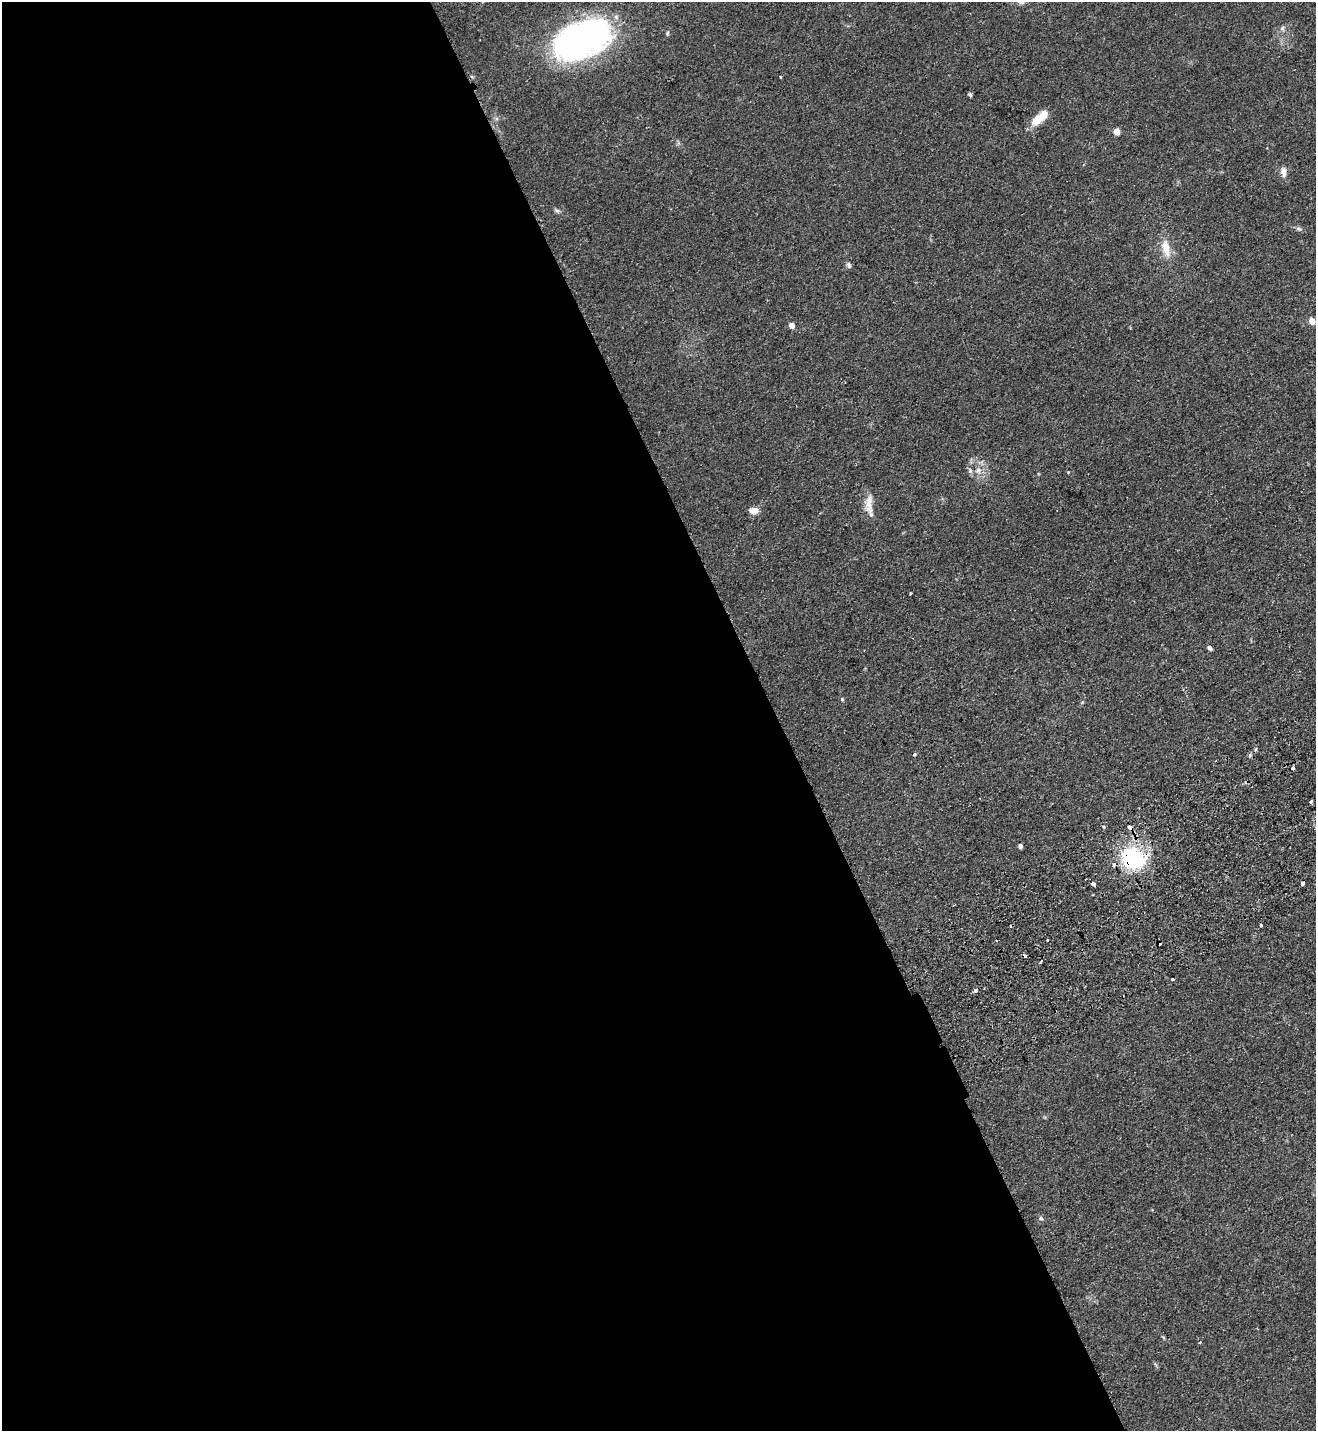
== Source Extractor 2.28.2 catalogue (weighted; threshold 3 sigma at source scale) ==
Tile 9 of 4 x 4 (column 1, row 3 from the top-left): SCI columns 187-1500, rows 1482-2910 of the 5763 x 5819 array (HDU 1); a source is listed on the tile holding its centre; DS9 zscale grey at full resolution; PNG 1318 x 1433 px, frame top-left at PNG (2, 2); no overlay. Shown black and unused: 59% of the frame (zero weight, under 2 of 3 exposures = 3% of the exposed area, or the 3 px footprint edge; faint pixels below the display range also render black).
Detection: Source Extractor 2.28.2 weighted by HDU 2 'WHT'; one run over the whole footprint, this tile lists its part. Background 0.0836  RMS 0.0085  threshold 0.0382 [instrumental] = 3 sigma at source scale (4.5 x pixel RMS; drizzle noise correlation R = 1.50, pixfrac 1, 0.05/0.05 arcsec/px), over >= 5 px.
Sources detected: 42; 3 cosmic-ray / hot-pixel residue — not listed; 1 inside a brighter listed object's ellipse — not listed separately; the other 38 listed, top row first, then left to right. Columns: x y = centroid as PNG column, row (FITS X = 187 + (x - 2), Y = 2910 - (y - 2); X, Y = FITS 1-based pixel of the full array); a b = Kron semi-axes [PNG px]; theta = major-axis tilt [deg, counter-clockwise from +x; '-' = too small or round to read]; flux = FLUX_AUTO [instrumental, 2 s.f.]
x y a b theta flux
1022 2 10 5 10 2.4
1282 28 7 6 - 1.9
667 33 6 3 71 1.1
582 39 58 33 23 260
780 77 3 2 - 0.96
970 94 6 4 -48 1.4
1040 117 25 8 40 16
1117 131 5 4 - 15
1283 172 13 7 -80 4.9
557 211 7 5 -16 1.7
1298 229 8 4 -9 1.8
1166 248 23 11 -78 13
849 265 9 5 -82 1.8
1312 321 5 4 - 13
791 325 5 4 - 6.7
970 470 7 5 -48 1.9
978 470 8 6 -78 3.5
1068 472 3 3 - 0.61
869 502 26 9 84 9.2
753 510 11 8 8 5.5
910 593 3 3 - 1.2
1210 648 5 4 - 2.5
842 699 5 5 - 1.1
1256 749 5 3 - 0.99
914 754 5 4 - 1
1293 768 4 3 - 3.5
1311 801 5 3 - 0.92
1130 827 4 3 - 5.1
1020 846 4 4 - 2.8
1133 858 26 22 -31 69
1303 883 4 3 - 3.8
1093 884 4 3 - 13
1261 925 3 3 - 2.9
1041 962 3 2 - 2
1173 979 3 3 - 2.5
975 991 3 3 - 3.6
1041 1218 6 5 - 1.5
1200 1342 4 3 - 0.65
Overlapping masked pixels (flux is a lower limit): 2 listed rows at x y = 1130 827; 1133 858
Isophote crosses this tile's border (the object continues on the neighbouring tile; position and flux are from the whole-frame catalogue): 1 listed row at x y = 1022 2